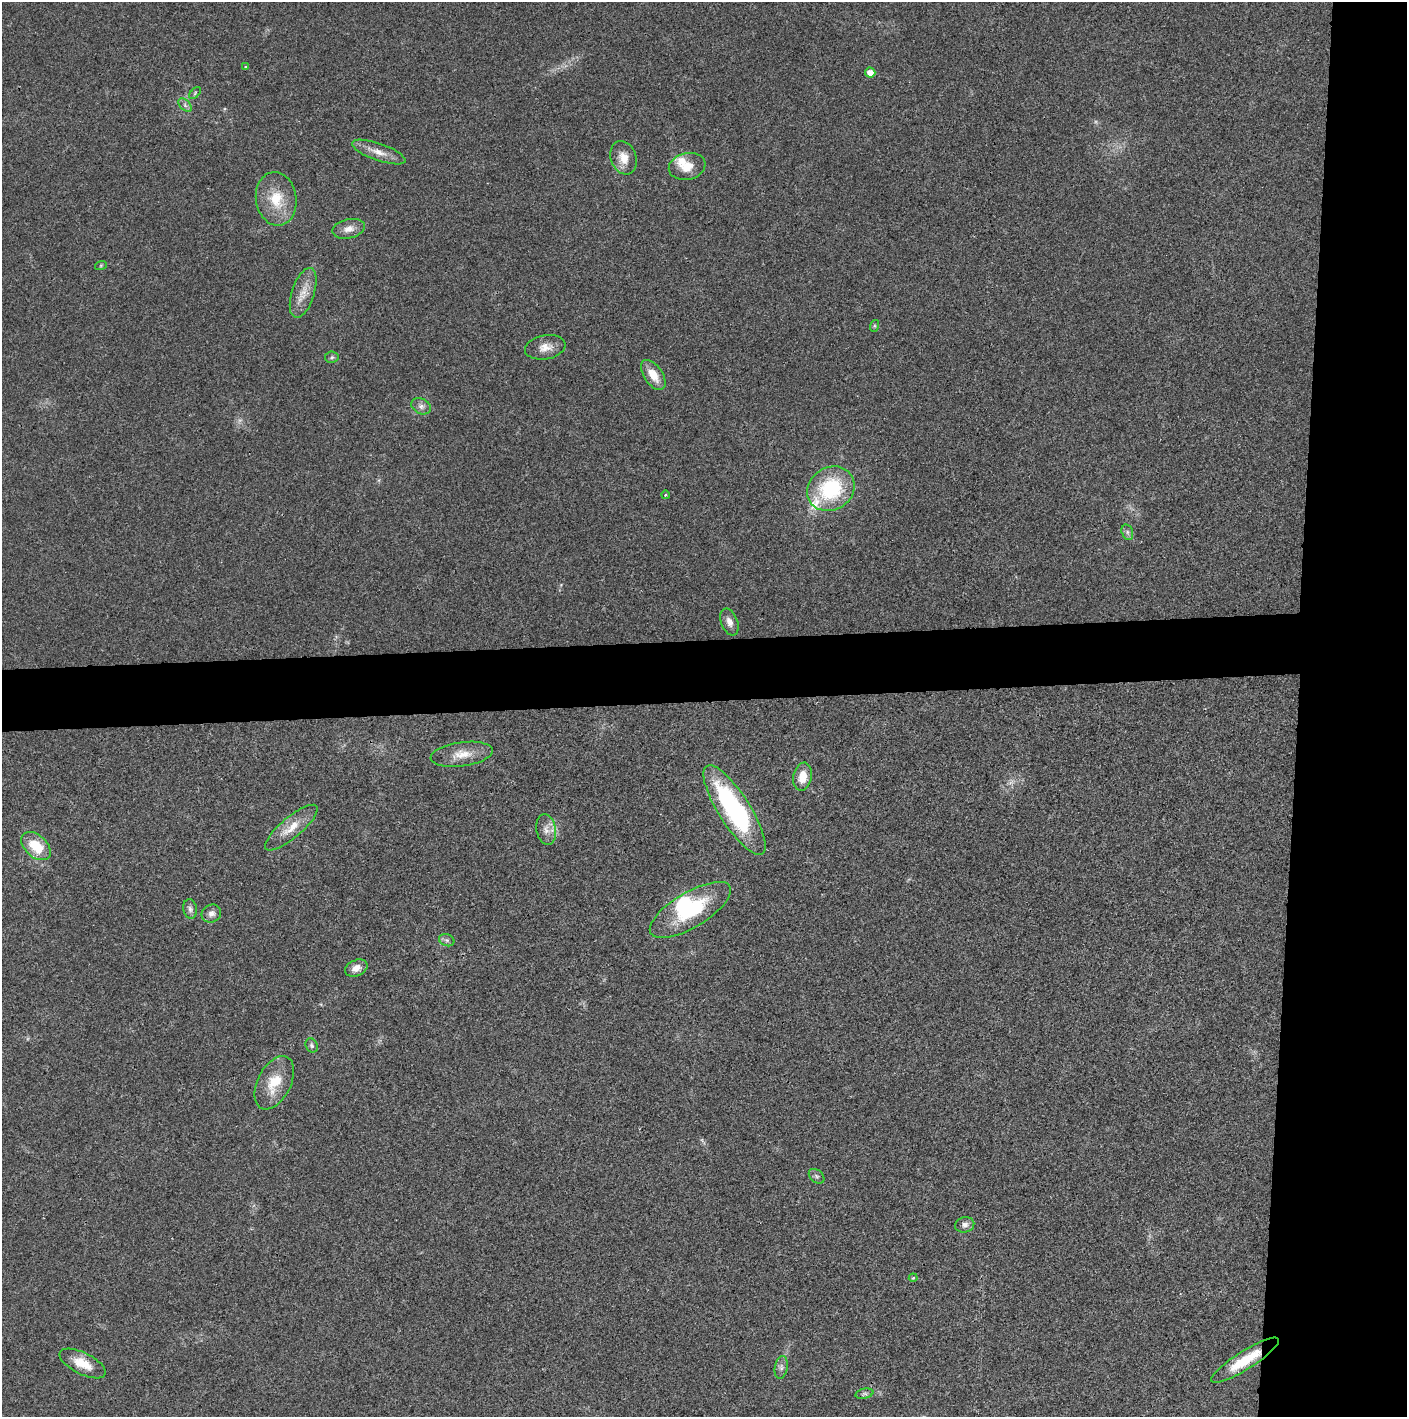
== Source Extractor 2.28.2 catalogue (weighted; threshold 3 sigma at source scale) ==
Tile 6 of 3 x 3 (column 3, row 2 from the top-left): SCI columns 2815-4219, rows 1415-2829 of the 4221 x 4243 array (HDU 1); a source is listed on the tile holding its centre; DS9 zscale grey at full resolution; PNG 1409 x 1419 px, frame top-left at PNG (2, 2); each listed source drawn as its Kron ellipse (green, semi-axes under 4 px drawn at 4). Shown black and unused: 12% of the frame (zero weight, under 3 of 4 exposures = <1% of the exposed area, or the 3 px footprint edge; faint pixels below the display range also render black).
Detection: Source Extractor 2.28.2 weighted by HDU 2 'WHT'; one run over the whole footprint, this tile lists its part. Background 0.0189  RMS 0.005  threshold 0.0225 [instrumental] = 3 sigma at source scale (4.5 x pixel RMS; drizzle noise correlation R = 1.50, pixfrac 1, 0.05/0.05 arcsec/px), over >= 5 px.
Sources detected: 44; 1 too faint to see at this stretch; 1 inside a brighter object's white glare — neither listed nor drawn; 2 inside a brighter listed object's ellipse — not listed separately; the other 40 listed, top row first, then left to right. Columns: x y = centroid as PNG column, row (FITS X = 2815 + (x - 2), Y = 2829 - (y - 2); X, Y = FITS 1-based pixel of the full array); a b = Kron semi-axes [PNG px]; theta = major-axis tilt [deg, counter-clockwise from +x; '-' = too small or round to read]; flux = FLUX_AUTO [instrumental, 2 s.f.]
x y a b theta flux
245 67 4 3 - 0.51
870 73 5 5 - 3.8
195 93 7 4 47 0.82
185 105 8 5 -46 1.5
379 152 28 8 -19 6.2
624 158 17 12 -71 6.8
687 166 18 13 12 8.2
276 199 27 20 -81 15
349 229 16 9 12 4.4
101 265 6 4 19 0.59
303 293 26 11 72 7.4
874 326 6 4 72 0.7
545 347 20 12 10 5.6
332 357 7 5 10 1
653 375 17 9 -56 7.9
421 406 10 7 -27 2.2
831 489 25 21 33 40
665 495 4 3 - 0.45
1127 532 8 5 -74 1.3
729 622 14 8 -69 3.4
462 754 31 12 8 8.5
802 777 14 9 79 7.8
734 810 52 16 -57 82
291 828 33 10 40 9.3
546 829 16 9 -81 4.3
36 846 17 11 -43 15
190 909 10 6 -79 1.8
690 910 46 17 31 36
211 914 10 8 22 2.9
447 940 8 6 -20 1.4
356 968 12 8 22 3.8
312 1045 7 6 - 1.2
274 1083 29 16 63 14
817 1176 9 6 -41 1.2
965 1225 9 7 14 2.4
913 1278 4 4 - 0.44
1245 1360 39 9 32 17
83 1363 25 11 -27 11
781 1367 11 6 80 1.9
864 1394 9 5 12 1.2
Overlapping masked pixels (flux is a lower limit): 1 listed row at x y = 1245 1360